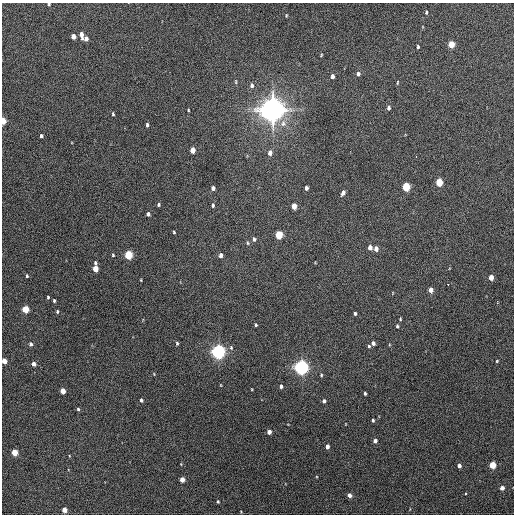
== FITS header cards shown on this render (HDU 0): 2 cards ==
NAXIS1  =                  512 / Axis length
NAXIS2  =                  512 / Axis length

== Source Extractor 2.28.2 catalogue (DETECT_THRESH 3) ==
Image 512 x 512 px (HDU 0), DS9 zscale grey, 1 PNG px = 1 image px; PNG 516 x 516 px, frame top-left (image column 1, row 512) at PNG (2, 3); no overlay
Background 297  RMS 17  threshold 49.7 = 3 sigma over >= 5 px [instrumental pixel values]
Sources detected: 90; all 90 listed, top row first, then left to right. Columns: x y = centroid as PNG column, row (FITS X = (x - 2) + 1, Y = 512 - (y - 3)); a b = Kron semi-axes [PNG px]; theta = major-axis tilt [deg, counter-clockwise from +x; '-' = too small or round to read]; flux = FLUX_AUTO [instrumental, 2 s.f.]
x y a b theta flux
49 4 4 3 - 1.5e+03
426 12 4 3 - 1.5e+03
286 15 4 2 - 9.8e+02
81 34 7 4 -77 6.8e+03
73 36 5 4 - 9.3e+03
86 39 5 4 - 5.2e+03
451 44 5 4 - 2.7e+04
418 47 4 3 - 1.6e+03
321 55 3 3 - 1.0e+03
358 74 6 5 - 3.2e+03
332 76 5 4 - 4.2e+03
236 82 7 3 83 1.3e+03
397 82 6 3 88 1.3e+03
252 85 7 5 90 3.7e+03
388 108 6 4 90 2.8e+03
188 110 3 2 - 9.8e+02
272 110 8 8 - 1.5e+06
113 114 5 3 - 1.4e+03
3 121 5 3 - 2.4e+04
283 123 11 9 88 7.9e+03
147 125 5 3 - 2.2e+03
41 136 4 3 - 2.6e+03
193 150 5 4 - 1.1e+04
270 153 6 5 - 6.0e+03
416 157 3 2 - 1.5e+03
439 182 5 4 - 4.0e+04
406 187 5 4 - 5.5e+04
213 188 4 4 - 3.6e+03
306 188 4 3 - 3.5e+03
343 193 6 4 69 4.4e+03
158 204 4 4 - 1.8e+03
213 205 5 4 - 2.0e+03
294 206 5 4 - 1.4e+04
148 214 4 4 - 2.9e+03
174 232 4 3 - 1.3e+03
279 235 5 4 - 4.6e+04
254 239 6 5 - 2.9e+03
248 243 6 4 -74 1.6e+03
370 247 5 4 - 6.2e+03
376 249 5 4 - 6.6e+03
113 255 4 4 - 1.1e+03
128 255 5 4 - 6.1e+04
220 255 5 4 - 4.7e+03
95 263 5 4 - 1.7e+03
95 269 5 4 - 1.7e+04
27 276 4 3 - 1.5e+03
491 277 4 4 - 1.2e+04
141 280 4 2 - 8.8e+02
448 284 3 2 - 2.2e+03
431 290 4 4 - 8.0e+03
48 297 3 3 - 1.3e+03
54 301 4 3 - 1.4e+03
25 309 5 4 - 3.2e+04
57 311 4 3 - 1.4e+03
355 313 4 3 - 2.3e+03
400 319 3 3 - 1.0e+03
256 325 4 3 - 1.4e+03
397 326 4 4 - 1.5e+03
177 343 5 3 - 1.7e+03
373 343 4 4 - 3.8e+03
31 344 5 4 - 2.6e+03
369 346 4 4 - 1.6e+03
231 348 6 4 -71 1.7e+03
218 352 5 5 - 4.7e+05
4 361 4 4 - 1.1e+04
497 361 3 3 - 1.1e+03
33 364 4 4 - 5.9e+03
301 367 5 5 - 5.2e+05
154 374 5 3 - 8.5e+02
321 375 4 4 - 1.3e+03
221 385 4 3 - 6.8e+02
281 386 4 3 - 2.6e+03
63 391 4 4 - 1.2e+04
365 393 4 3 - 1.7e+03
141 400 4 3 - 2.4e+03
324 401 4 4 - 2.8e+03
78 409 4 3 - 1.7e+03
373 420 3 3 - 1.7e+03
269 432 4 4 - 6.6e+03
375 441 4 4 - 4.5e+03
327 447 4 3 - 5.4e+03
14 452 4 4 - 2.5e+04
492 465 4 4 - 3.1e+04
459 466 4 3 - 4.4e+03
182 479 4 4 - 1.0e+04
502 488 4 4 - 7.2e+03
349 495 4 4 - 5.6e+03
218 501 4 3 - 1.2e+03
64 510 4 4 - 1.2e+04
241 512 4 2 - 7.8e+02
At the frame edge (FLAGS 8, measured only in part): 3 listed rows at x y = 49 4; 3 121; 4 361